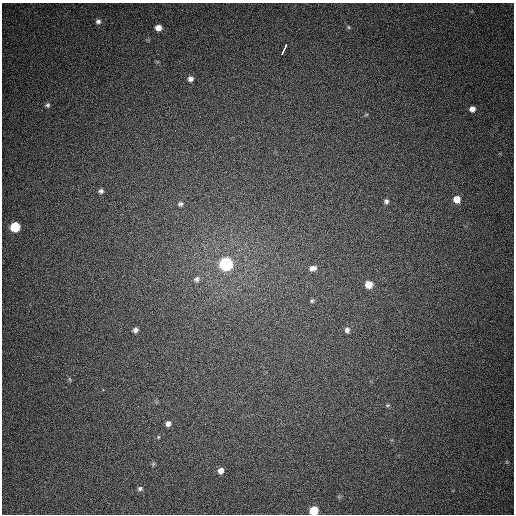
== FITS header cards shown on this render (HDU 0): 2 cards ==
NAXIS1  =                  512
NAXIS2  =                  512

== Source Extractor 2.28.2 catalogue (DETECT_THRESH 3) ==
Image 512 x 512 px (HDU 0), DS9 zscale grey, 1 PNG px = 1 image px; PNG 516 x 516 px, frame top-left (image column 1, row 512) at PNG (2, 3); no overlay
Background 376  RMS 9.1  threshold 27.3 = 3 sigma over >= 5 px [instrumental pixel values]
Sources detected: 29; all 29 listed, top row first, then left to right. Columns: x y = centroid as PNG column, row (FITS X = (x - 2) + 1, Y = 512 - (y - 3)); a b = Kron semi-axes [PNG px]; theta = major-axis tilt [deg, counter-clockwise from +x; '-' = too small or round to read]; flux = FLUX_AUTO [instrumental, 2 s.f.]
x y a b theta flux
98 21 6 5 - 1700
348 27 5 3 - 590
158 28 6 5 - 4300
285 47 8 3 59 8400
282 53 5 3 - 6200
190 79 6 5 - 2200
47 105 5 4 - 1300
472 109 6 6 - 3200
366 115 6 3 19 680
101 191 6 6 - 1600
457 199 7 6 - 6800
386 201 6 5 - 1600
180 204 7 7 - 1600
15 227 7 6 - 29000
226 264 7 7 - 120000
313 268 10 6 14 3100
197 279 9 8 - 2100
369 284 6 6 - 8000
312 301 6 5 - 990
135 330 6 5 - 1900
347 330 6 6 - 1900
69 379 6 4 -70 840
388 405 7 5 1 990
168 424 6 6 - 2400
158 437 5 4 - 730
153 464 7 4 46 890
221 471 7 6 - 3700
140 489 7 6 - 1500
314 511 6 6 - 18000
At the frame edge (FLAGS 8, measured only in part): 1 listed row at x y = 314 511